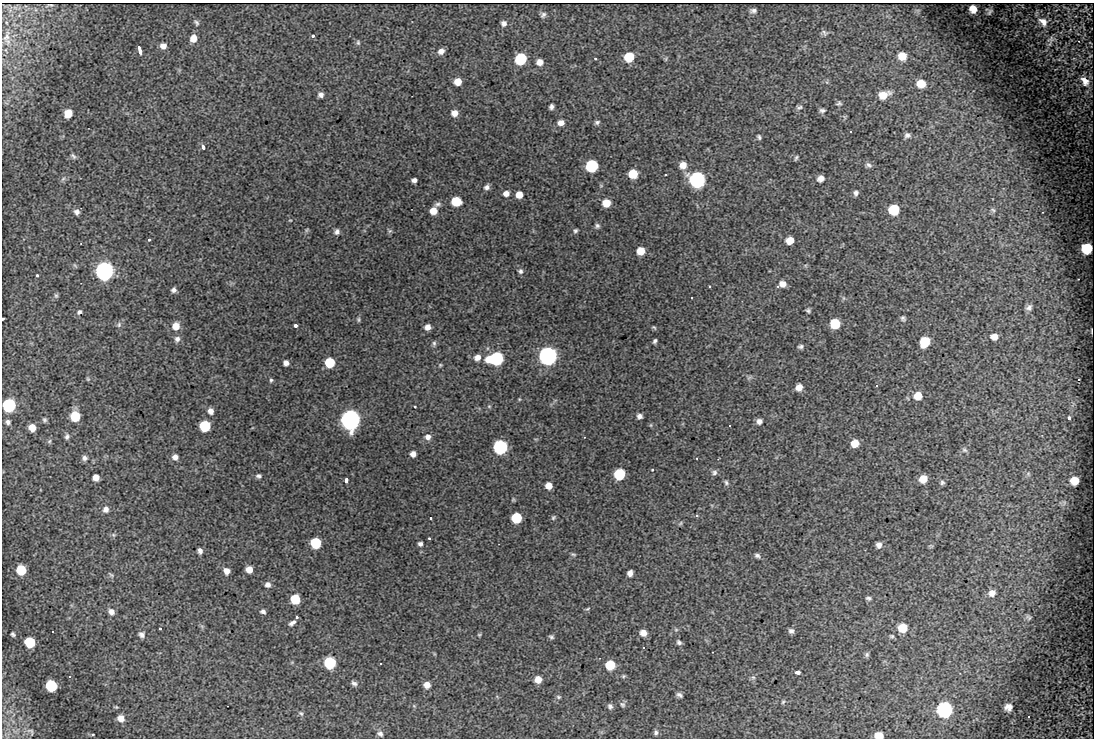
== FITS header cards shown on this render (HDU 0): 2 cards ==
NAXIS1  =                 1092
NAXIS2  =                  736

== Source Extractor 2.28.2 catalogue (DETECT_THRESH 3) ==
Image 1092 x 736 px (HDU 0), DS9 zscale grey, 1 PNG px = 1 image px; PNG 1096 x 740 px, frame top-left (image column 1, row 736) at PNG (2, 3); no overlay
Background 596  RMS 11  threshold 33.6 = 3 sigma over >= 5 px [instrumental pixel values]
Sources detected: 218; all 218 listed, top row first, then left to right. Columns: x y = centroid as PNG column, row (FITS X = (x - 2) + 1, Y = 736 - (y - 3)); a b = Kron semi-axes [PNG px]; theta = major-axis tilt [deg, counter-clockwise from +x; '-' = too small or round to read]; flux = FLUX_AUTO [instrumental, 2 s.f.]
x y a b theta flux
973 9 7 6 - 2300
753 11 9 6 3 2300
990 12 8 4 60 1200
543 15 8 6 48 2000
1043 22 14 9 -49 6100
196 23 9 5 -59 1700
504 23 6 6 - 2600
824 33 11 7 -31 2300
313 36 3 3 - 2000
6 37 10 7 27 2500
193 38 8 7 - 6100
1051 39 11 8 39 2800
358 43 7 5 -75 1300
163 46 7 7 - 3700
140 50 7 3 -78 5000
441 51 6 5 - 3400
902 56 8 8 - 8100
629 57 7 7 - 23000
521 59 7 7 - 55000
595 59 3 2 - 620
666 59 6 4 72 850
540 62 7 6 - 4500
1085 81 8 5 -55 5400
458 82 6 6 - 8100
921 84 9 8 - 9100
321 95 5 5 - 2800
883 95 13 8 19 9000
839 103 7 6 - 1500
551 107 5 4 - 2200
799 107 8 5 12 1700
822 110 7 5 8 1800
68 113 7 6 - 10000
454 113 7 6 - 4600
597 122 6 5 - 1700
561 123 7 6 - 3900
851 131 3 2 - 900
907 135 7 5 22 2300
759 137 5 3 - 1400
203 147 4 3 - 3500
73 156 9 5 -51 1800
796 158 6 3 69 1200
683 165 8 7 - 6700
868 165 9 6 -22 2100
592 166 7 7 - 74000
633 174 7 7 - 18000
666 174 3 2 - 890
821 178 7 6 - 4300
63 179 7 4 45 1500
414 180 5 4 - 2500
697 180 8 8 - 240000
487 187 7 6 - 2600
506 193 7 7 - 4100
856 193 7 5 86 2000
519 195 6 6 - 7300
456 201 7 6 - 25000
606 203 7 6 - 11000
438 204 10 6 22 2400
894 210 7 7 - 31000
993 210 8 5 -21 1500
433 211 7 7 - 8100
77 212 7 6 - 2800
290 220 4 2 - 540
597 226 6 6 - 1700
306 230 7 4 88 980
390 231 7 5 43 1300
575 231 6 4 44 1400
337 232 6 5 - 2500
149 240 3 3 - 890
790 240 7 6 - 8800
1087 248 8 8 - 17000
641 251 6 6 - 12000
104 271 8 8 - 440000
520 271 7 6 - 2200
37 275 3 3 - 1200
783 284 7 7 - 5500
710 286 3 3 - 970
174 290 5 5 - 2300
56 295 7 5 76 1200
692 297 3 2 - 870
1029 308 8 6 42 2700
808 311 5 4 - 1500
79 312 7 5 42 1800
903 318 8 5 -61 1700
3 319 3 2 - 1200
358 319 6 4 -85 1100
119 324 8 6 61 2100
835 324 7 7 - 25000
295 325 3 3 - 3600
176 326 8 8 - 8100
427 327 6 5 - 4500
654 327 7 4 -38 1000
1091 331 10 2 90 670
994 337 9 7 0 4800
177 339 8 8 - 2900
655 341 5 3 - 1500
925 342 9 7 65 20000
434 343 7 5 77 1600
801 347 7 5 11 1600
548 356 7 7 - 490000
477 358 8 7 - 4800
496 359 10 7 7 110000
286 363 5 5 - 3100
330 363 7 6 - 29000
440 365 5 4 - 870
88 379 5 5 - 950
1079 379 3 3 - 5400
271 380 6 4 75 1200
877 385 3 3 - 2200
799 387 6 6 - 5800
918 396 8 8 - 9900
519 399 5 4 - 680
9 405 8 7 - 100000
415 406 3 3 - 4000
489 406 5 5 - 970
210 411 7 6 - 4000
75 416 7 7 - 26000
639 416 5 5 - 2600
1069 418 3 3 - 2700
45 420 6 5 - 1400
350 420 8 7 - 750000
759 421 6 6 - 2900
8 422 5 5 - 2100
730 425 3 3 - 3900
205 426 7 7 - 43000
32 428 6 6 - 7300
67 437 8 6 77 2100
428 437 7 7 - 3700
49 441 6 5 - 1300
855 443 7 7 - 9100
500 447 7 7 - 150000
964 450 8 6 -33 1900
413 454 6 6 - 4000
175 457 7 7 - 3600
84 458 7 7 - 2600
697 458 3 2 - 460
652 470 3 3 - 730
714 472 8 7 - 2100
619 474 7 7 - 45000
1028 474 6 5 - 1300
259 476 5 4 - 1700
96 477 6 6 - 5600
923 479 7 7 - 8700
346 480 4 3 - 7400
1074 480 8 7 - 8500
942 482 6 6 - 1600
726 483 6 5 - 1500
549 486 6 6 - 7300
106 509 8 8 - 3600
697 515 3 3 - 4800
431 518 3 3 - 900
516 518 7 7 - 36000
553 518 6 5 - 1200
680 523 7 4 46 770
113 535 6 5 - 1300
429 538 3 3 - 830
316 543 7 6 - 44000
420 544 5 4 - 2100
879 545 6 5 - 2800
200 551 5 4 - 2500
573 554 7 4 -13 1100
757 556 7 5 -33 1900
249 569 6 6 - 7000
21 570 7 7 - 22000
226 571 7 6 - 4700
630 573 6 5 - 3600
111 575 9 5 -39 1300
268 585 7 7 - 3300
992 593 10 9 - 4100
868 598 6 4 -3 1500
295 599 7 6 - 24000
587 609 6 4 30 1000
263 611 6 5 - 2100
111 612 8 7 - 4100
297 617 3 3 - 1000
1028 617 9 5 -59 1700
293 622 6 3 32 5400
160 628 3 2 - 780
902 628 8 8 - 15000
676 630 6 4 0 1100
53 631 3 3 - 4400
791 631 6 6 - 2300
643 633 6 6 - 5900
13 634 6 5 - 1400
142 635 8 7 - 2800
479 635 4 4 - 800
892 636 6 5 - 1200
551 637 5 5 - 1400
30 642 7 7 - 32000
679 642 6 5 - 1900
643 647 3 2 - 750
867 654 7 6 - 1500
330 663 7 7 - 63000
381 663 3 3 - 930
610 665 7 7 - 24000
798 672 5 3 - 7200
70 676 3 3 - 1200
623 676 5 5 - 960
753 677 6 6 - 1500
538 679 6 6 - 6300
354 683 7 5 -38 2200
427 685 7 6 - 5400
51 686 7 7 - 50000
679 695 7 4 -31 2000
558 697 6 4 -21 1000
783 702 6 4 45 1200
622 705 8 6 -43 1500
414 706 6 4 -18 920
610 706 7 5 -64 1800
1008 707 7 6 - 4600
944 710 9 9 - 160000
301 713 7 5 -47 1600
1029 716 2 2 - 830
121 718 6 5 - 5100
31 731 11 6 -35 1800
656 732 6 5 - 1700
93 734 3 2 - 780
380 734 8 6 -36 2500
879 735 7 6 - 11000
At the frame edge (FLAGS 8, measured only in part): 3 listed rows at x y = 3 319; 9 405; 879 735